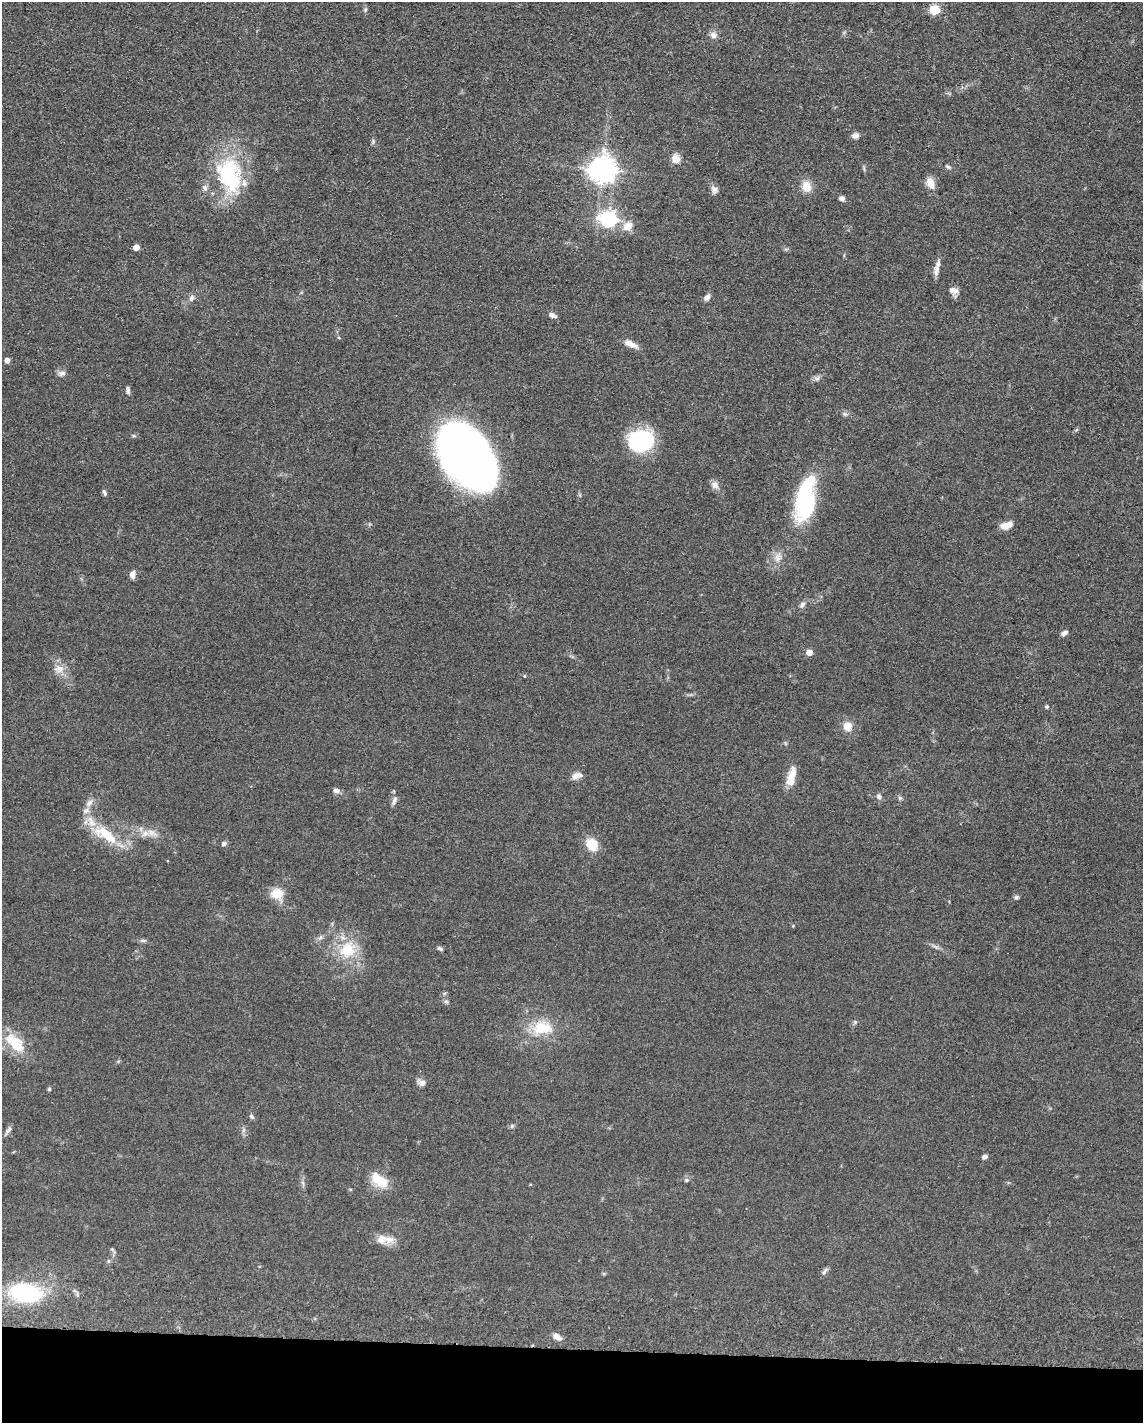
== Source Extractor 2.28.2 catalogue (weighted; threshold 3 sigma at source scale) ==
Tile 10 of 4 x 3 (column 2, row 3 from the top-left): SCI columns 1156-2296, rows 228-1648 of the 4592 x 4657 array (HDU 1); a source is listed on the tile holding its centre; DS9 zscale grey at full resolution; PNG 1145 x 1425 px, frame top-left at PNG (2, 2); no overlay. Shown black and unused: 5% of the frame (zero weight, under 3 of 5 exposures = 4% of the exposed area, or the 3 px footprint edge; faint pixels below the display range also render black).
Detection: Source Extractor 2.28.2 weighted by HDU 2 'WHT'; one run over the whole footprint, this tile lists its part. Background 0.0476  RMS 0.0056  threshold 0.0253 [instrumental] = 3 sigma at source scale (4.5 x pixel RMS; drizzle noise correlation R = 1.50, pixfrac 1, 0.05/0.05 arcsec/px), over >= 5 px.
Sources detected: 82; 1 inside a brighter object's white glare — not listed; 5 inside a brighter listed object's ellipse — not listed separately; the other 76 listed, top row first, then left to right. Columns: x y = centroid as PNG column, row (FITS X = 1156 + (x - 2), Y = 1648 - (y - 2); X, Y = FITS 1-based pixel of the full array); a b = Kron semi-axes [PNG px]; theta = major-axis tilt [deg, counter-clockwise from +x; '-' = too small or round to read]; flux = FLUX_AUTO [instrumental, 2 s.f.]
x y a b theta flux
365 10 6 4 72 0.86
934 10 6 5 - 25
713 35 9 8 - 2.6
855 135 8 7 - 2.4
373 141 6 5 - 0.98
676 159 11 10 - 4.6
948 167 7 4 -30 0.99
602 169 9 9 - 500
228 173 44 36 -79 51
930 183 14 8 -69 5.6
806 186 14 11 -79 6.6
715 190 10 9 - 2.4
842 198 7 6 - 1.6
608 219 7 7 - 140
628 226 14 10 30 5.9
136 247 5 4 - 5
936 270 22 6 80 3.5
953 290 11 7 -16 3.5
707 297 9 6 55 2.2
192 298 8 6 47 2
552 315 9 6 -24 2.2
630 344 17 7 -21 4.4
7 360 5 5 - 2.9
62 373 10 7 18 2
817 378 7 5 31 1.6
128 390 10 5 -85 1.4
134 436 6 4 -18 0.72
641 441 24 20 3 51
466 456 60 37 -56 390
715 485 10 8 -47 2.8
104 493 9 5 -69 1.2
804 506 61 20 83 52
1006 525 12 7 15 5.6
778 557 13 9 84 4.1
132 575 8 6 88 2.9
802 604 8 6 54 1.7
1064 633 7 5 32 2
809 652 5 4 - 6.4
59 669 14 10 4 4.7
1047 707 5 4 - 0.99
847 726 10 9 - 6
575 776 13 8 42 2.6
791 777 25 9 76 8.1
336 790 9 6 -17 2
879 796 8 6 -74 1.6
900 798 6 5 - 0.97
394 800 14 5 71 2.1
89 803 12 7 50 2.8
152 833 15 8 -27 4.7
106 835 35 14 -34 21
224 844 7 5 34 1.4
592 844 17 14 -52 8.7
277 893 14 12 -16 9.1
1016 897 6 5 - 1
320 937 7 5 58 1.3
143 941 9 4 0 1.2
936 947 10 4 -31 1.5
440 948 7 4 -30 1.1
347 950 25 21 45 19
446 1001 6 5 - 1
542 1028 29 18 -2 18
15 1043 34 16 -45 18
422 1083 10 8 23 2.3
49 1089 5 5 - 0.74
252 1116 8 5 -40 1.1
512 1126 6 5 - 0.96
243 1130 7 4 71 1.1
8 1131 14 5 55 1.8
985 1157 5 4 - 2
379 1180 24 12 -36 12
686 1180 6 5 - 0.91
382 1239 16 12 20 5.4
108 1261 6 4 72 0.73
825 1271 13 4 53 1.5
25 1292 31 18 -12 54
557 1337 12 6 -37 3.3